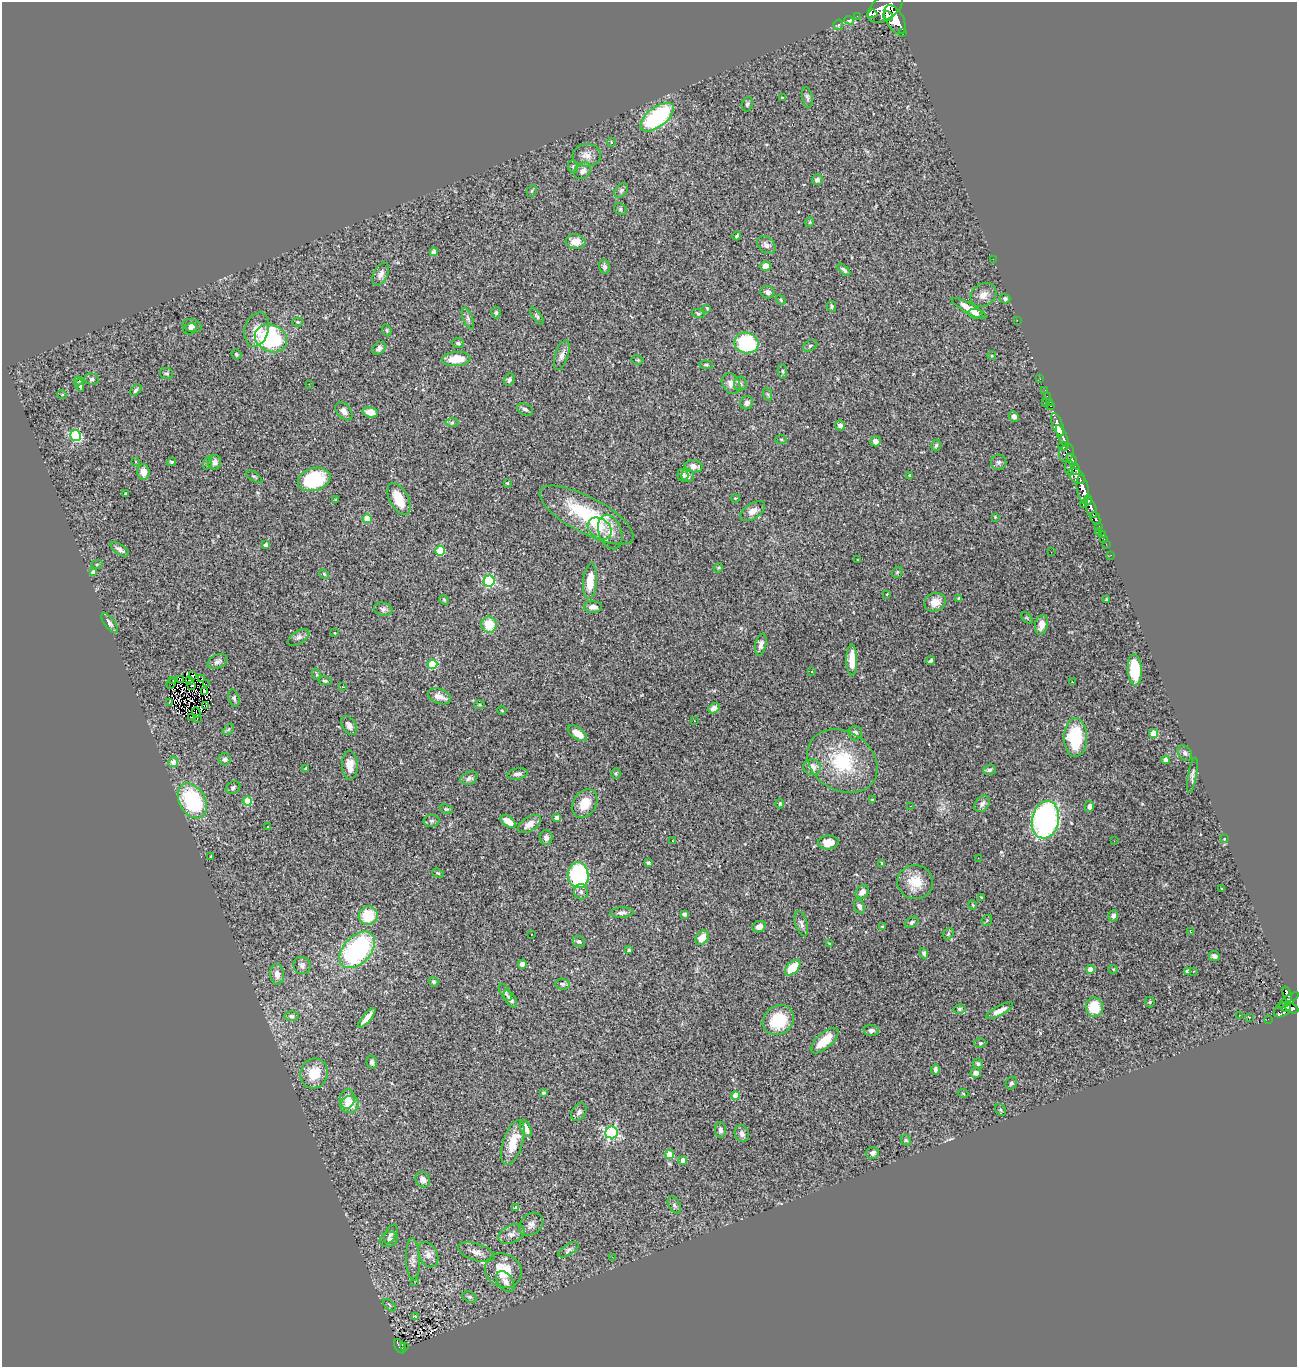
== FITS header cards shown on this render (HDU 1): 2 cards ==
NAXIS1  =                 1295
NAXIS2  =                 1365

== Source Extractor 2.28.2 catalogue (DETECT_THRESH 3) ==
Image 1295 x 1365 px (HDU 1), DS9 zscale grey, 1 PNG px = 1 image px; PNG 1299 x 1369 px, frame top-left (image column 1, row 1365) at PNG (2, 2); each listed source drawn as its Kron ellipse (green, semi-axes under 4 px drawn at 4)
Background 0.989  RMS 0.04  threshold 0.121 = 3 sigma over >= 5 px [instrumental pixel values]
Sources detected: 332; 2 with non-positive FLUX_AUTO (blend fragments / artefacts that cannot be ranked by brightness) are neither listed nor drawn; the other 330 listed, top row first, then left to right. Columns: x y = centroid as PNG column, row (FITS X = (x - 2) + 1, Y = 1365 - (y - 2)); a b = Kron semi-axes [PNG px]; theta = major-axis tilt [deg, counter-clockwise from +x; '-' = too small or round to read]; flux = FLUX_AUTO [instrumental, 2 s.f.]
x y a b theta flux
885 7 20 11 37 5700
872 14 5 3 - 1200
857 16 2 2 - 8.1
888 16 5 4 - 1100
849 20 5 3 - 17
895 20 16 8 -61 4700
838 25 5 5 - 3.8
903 33 3 3 - 95
782 97 4 3 - 2
807 97 10 5 -78 7.4
747 104 7 5 71 5.8
657 117 20 9 38 330
611 142 4 3 - 2.4
587 155 14 11 3 23
573 166 6 5 - 5.2
583 171 9 7 42 12
817 180 5 5 - 9
621 190 8 5 51 5.9
532 191 6 4 61 3.1
620 209 6 5 - 5.3
810 222 5 3 - 2.1
737 236 4 2 - 3.7
575 242 10 7 -7 28
766 245 10 7 -41 11
434 252 4 4 - 18
993 259 2 2 - 6.2
766 266 5 5 - 21
605 267 7 5 -75 6.6
844 270 8 4 -44 5.9
381 274 12 7 65 16
768 292 7 6 - 7.9
983 295 14 11 36 22
1005 299 5 4 - 5.1
781 300 5 3 - 3.2
832 306 5 4 - 4.3
707 308 4 3 - 2.4
969 308 19 5 -28 32
496 313 6 4 -88 4
698 314 6 4 -20 4
975 314 7 5 -9 9.6
537 316 10 4 -55 5.2
468 318 11 5 -67 7.9
1017 320 2 2 - 46
298 322 5 4 - 3.8
192 325 10 6 -15 11
190 329 7 5 24 6.4
257 329 17 12 73 42
387 330 6 4 -71 3.6
271 338 16 13 -24 300
458 343 6 5 - 5.6
746 343 12 10 -9 240
810 346 8 5 30 5.5
379 348 7 5 39 9.6
236 354 5 4 - 3.8
562 355 15 6 72 15
992 356 4 3 - 2.1
456 359 14 7 3 60
638 360 6 4 -11 2.9
706 365 6 3 -7 3.6
782 371 7 4 -84 4.9
167 373 6 5 - 5.2
92 379 7 5 -1 5.9
1040 379 2 2 - 16
509 380 6 5 - 6.6
78 381 4 3 - 20
309 384 2 2 - 1.2
731 384 11 8 -58 18
740 384 7 6 - 6.5
80 385 6 4 -79 6.4
136 390 7 4 43 6.3
1045 390 2 2 - 13
62 394 5 3 - 2.4
767 394 7 4 -70 4.2
1047 396 2 2 - 15
1045 402 3 2 - 42
1050 402 3 2 - 31
747 403 6 6 - 9.5
1051 406 3 2 - 32
525 409 8 5 -27 8.2
344 411 10 7 -49 13
370 412 7 5 -15 34
1014 417 5 5 - 9
452 422 6 4 2 4.7
840 425 5 5 - 7.7
1057 425 12 5 -69 2700
76 436 5 5 - 230
1062 436 12 4 -66 1400
781 439 6 4 -2 2.9
875 441 5 5 - 14
936 445 6 4 72 4.8
1064 446 5 4 - 360
1066 453 9 7 70 690
1072 460 6 4 -52 640
135 462 3 3 - 5.4
171 462 4 3 - 3.6
215 462 7 6 - 16
999 462 7 7 - 6.8
207 463 7 4 72 5
694 466 9 6 -9 14
1069 467 7 4 -88 220
1076 469 6 3 -74 470
143 472 8 6 -87 20
683 475 6 5 - 7.9
688 476 6 6 - 11
910 476 3 3 - 3.1
1077 476 9 6 -42 1100
254 477 9 2 -35 3.2
314 479 16 11 16 150
507 483 4 3 - 2.5
1083 489 14 6 -81 2400
125 494 3 2 - 2.7
735 498 4 3 - 2.1
399 499 17 9 -63 66
335 500 3 2 - 2.3
1088 500 5 3 - 670
1083 504 2 2 - 20
1091 508 10 5 -68 1400
753 511 14 7 34 18
586 515 52 18 -28 200
995 517 3 3 - 1.9
1095 518 6 4 -64 310
367 519 4 4 - 52
1099 526 4 3 - 100
600 529 13 9 -36 31
1099 531 2 2 - 9.3
610 532 18 11 -71 36
1102 535 3 3 - 55
1104 539 2 2 - 11
1106 544 2 2 - 13
266 545 4 3 - 6.5
120 549 11 5 -34 11
440 551 5 4 - 120
1051 552 2 2 - 8.7
1111 555 2 2 - 10
857 559 3 2 - 5.4
97 564 6 3 19 2.9
718 568 5 4 - 3.1
94 572 4 4 - 18
897 572 6 5 - 4.1
324 574 5 4 - 3.3
489 581 5 5 - 290
590 581 18 7 86 54
887 594 4 2 - 1.6
958 598 3 2 - 2.6
444 600 5 4 - 2.9
1106 600 3 3 - 3.5
935 602 11 9 22 29
593 607 9 5 -1 15
383 609 9 6 -10 8.4
1027 618 7 4 -45 3.6
109 623 11 5 -53 9.8
489 625 8 7 - 64
1041 625 10 6 78 25
335 633 3 2 - 1.4
299 637 12 6 31 9.7
761 645 11 5 78 10
852 660 15 5 -90 51
931 660 4 3 - 5
217 662 10 6 25 10
432 664 5 5 - 130
1135 670 15 7 -86 110
812 671 3 2 - 4.4
316 674 6 3 -71 3.2
192 676 3 2 - 1.8
202 679 4 2 - 5.3
173 680 3 2 - 4
181 680 3 2 - 2.8
189 680 3 2 - 4
325 681 7 4 -11 4.1
1072 682 3 2 - 11
171 683 6 2 65 0.47
206 684 3 2 - 2
192 685 3 3 - 1.5
342 686 3 2 - 6.5
204 691 3 2 - 2.6
439 696 12 7 -20 21
234 698 9 5 -75 6.8
169 702 2 2 - 2.3
479 705 5 4 - 3.6
206 706 2 2 - 2
714 708 6 4 37 12
502 710 4 3 - 2.3
196 713 5 2 - 2.2
191 717 2 2 - 2.2
197 718 4 2 - 2.4
694 721 2 2 - 1.5
349 726 11 6 -56 13
228 729 6 4 45 3.7
577 733 11 5 -36 30
855 733 7 6 - 10
1154 733 4 4 - 66
1075 738 19 11 89 160
1185 753 9 6 -55 8.4
225 759 6 6 - 11
1165 760 4 3 - 6.8
842 761 37 29 -32 190
173 762 5 5 - 15
350 765 14 8 -89 33
812 767 9 8 - 23
305 769 3 3 - 4.1
990 770 6 5 - 6.3
616 773 5 4 - 3.3
517 774 10 5 10 10
1192 775 18 4 81 9.3
469 778 9 6 21 8.6
233 787 7 6 - 7.4
872 800 4 3 - 2.9
192 801 19 13 -59 230
247 801 4 4 - 87
585 803 15 11 59 48
780 804 5 3 - 3.1
982 804 9 6 53 11
910 806 2 2 - 3.2
1089 806 5 4 - 9.5
446 809 7 4 -22 4
557 818 4 4 - 17
1045 820 19 13 79 670
432 821 8 6 2 6.6
508 821 8 5 -34 26
529 824 13 7 32 21
268 826 3 2 - 3.2
546 838 7 6 - 11
1224 839 3 3 - 2.1
672 841 3 2 - 3.9
1114 841 3 2 - 3.7
828 843 10 7 3 27
211 857 3 3 - 3.6
978 858 2 2 - 1.1
648 863 4 3 - 7
882 863 4 2 - 3.4
438 873 6 4 -22 3.8
578 875 13 10 -85 290
915 882 18 17 - 63
1221 888 3 2 - 2.3
581 892 8 7 - 8.4
862 892 7 6 - 16
981 898 3 2 - 2.6
973 905 5 3 - 2.4
859 906 7 5 -67 10
622 913 11 5 2 10
685 914 4 3 - 11
368 916 9 9 - 89
1113 916 5 5 - 9.8
987 920 6 4 47 3.3
912 922 7 5 33 6.3
801 924 13 6 -72 10
759 927 7 5 24 14
882 927 4 3 - 2.6
1191 932 4 2 - 3.6
531 934 3 2 - 4.3
948 934 6 4 47 3.8
702 938 8 6 53 36
579 941 6 5 - 5.4
829 943 4 2 - 1.8
357 950 21 13 47 400
629 950 3 3 - 4.3
924 953 5 4 - 5.7
1214 956 6 5 - 9.1
522 964 4 4 - 8.2
302 966 9 8 - 12
793 968 9 5 45 85
1090 969 4 4 - 36
1113 969 5 3 - 2.2
1188 971 4 4 - 12
1193 971 3 3 - 4.5
277 974 10 7 -85 18
433 982 5 4 - 6.6
562 984 7 5 -3 5.6
505 992 9 5 -58 5.7
1287 994 8 3 -71 270
510 999 9 5 -56 13
1288 1000 12 4 35 340
1150 1002 5 5 - 3.1
1094 1007 10 8 -80 76
1285 1007 6 2 -31 320
1292 1008 7 4 -25 660
959 1009 6 4 14 4.7
1282 1010 9 6 36 500
1000 1011 15 5 28 18
1239 1015 2 2 - 1.7
292 1016 7 5 -3 6.5
1249 1017 4 4 - 2.5
367 1018 12 4 49 21
1268 1019 2 2 - 8.8
778 1020 16 14 35 110
871 1030 7 5 -1 8.4
825 1040 17 7 41 61
980 1043 6 5 - 4.3
372 1062 7 5 -77 8.7
978 1064 5 5 - 5.5
935 1070 5 3 - 5.6
314 1073 15 13 72 68
976 1073 5 5 - 13
1011 1083 6 5 - 5.5
543 1093 4 3 - 3
963 1093 5 3 - 2.4
735 1096 4 4 - 46
347 1099 10 7 78 28
350 1104 9 8 - 44
1001 1110 6 5 - 4.6
579 1112 9 7 54 9
526 1128 9 5 -65 22
720 1130 7 5 -86 11
611 1132 6 6 - 420
742 1134 8 7 - 11
906 1140 6 4 -45 3.6
513 1142 23 9 72 61
873 1153 6 6 - 11
669 1154 4 4 - 36
683 1160 4 4 - 24
423 1180 8 6 -56 18
674 1205 9 5 -60 7
516 1208 4 3 - 7.6
531 1224 13 10 43 16
391 1234 10 5 62 8.4
511 1234 14 8 24 19
389 1239 9 7 22 9.5
569 1250 11 5 33 7.4
476 1252 19 8 -16 20
428 1255 13 9 -63 19
612 1257 3 2 - 3.8
413 1259 21 7 -87 17
503 1271 19 16 -29 80
414 1281 3 2 - 5.6
505 1281 12 7 -54 15
470 1297 7 5 -27 5.3
389 1305 8 3 -43 3.9
416 1317 3 3 - 61
400 1346 8 5 -58 150
405 1346 3 2 - 22
At the frame edge (FLAGS 8, measured only in part): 1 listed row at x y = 885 7
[2 non-positive-flux detections neither listed nor drawn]